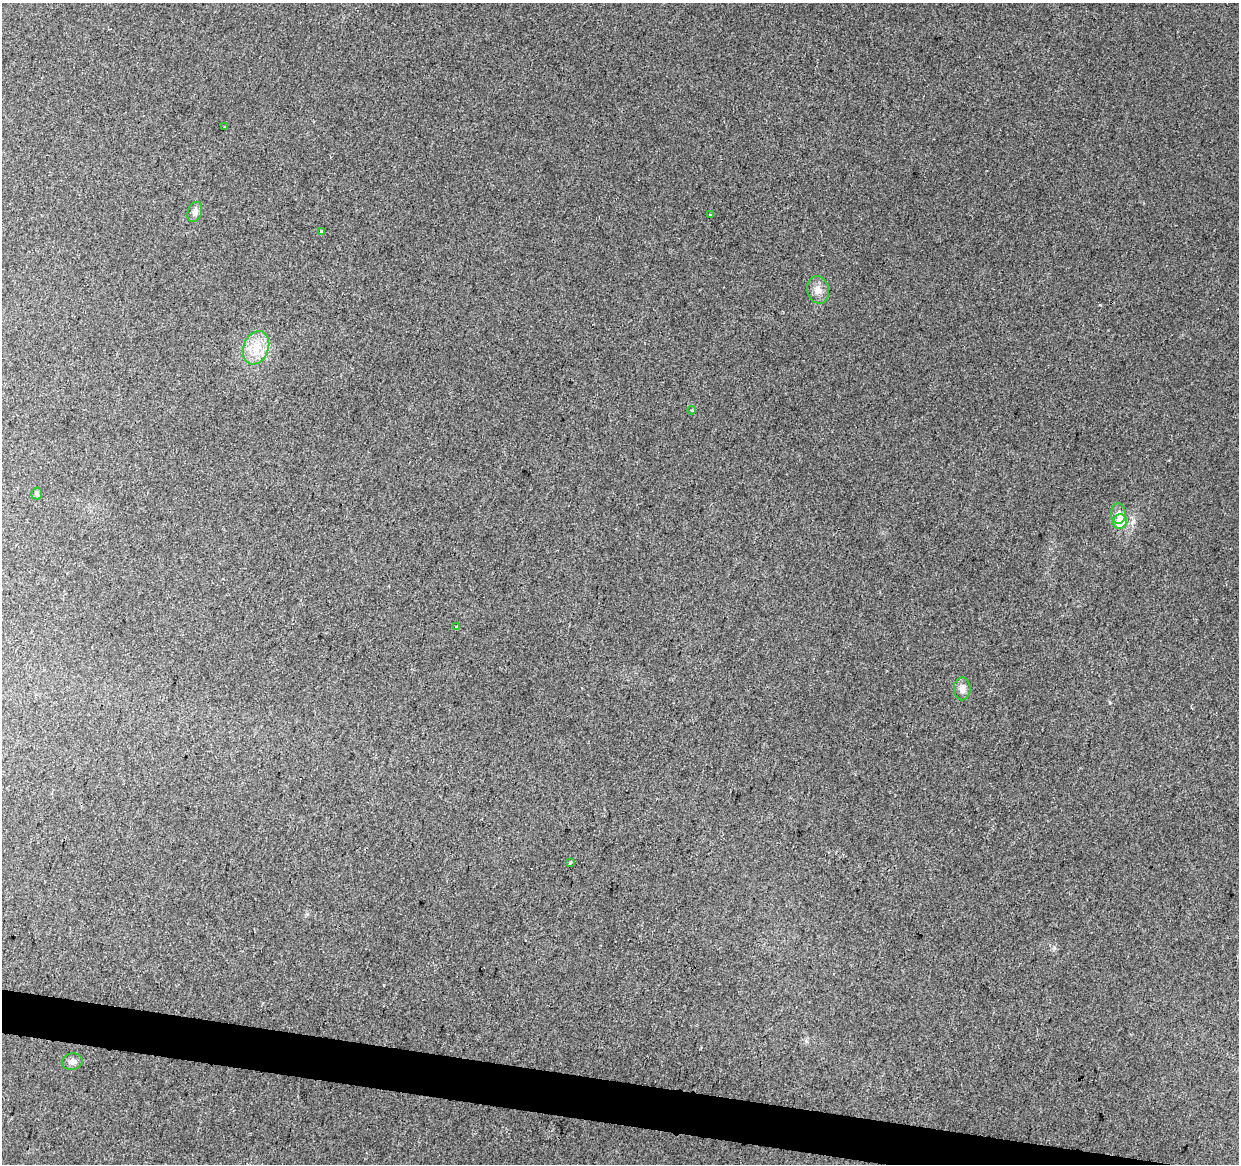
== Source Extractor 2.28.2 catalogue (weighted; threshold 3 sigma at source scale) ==
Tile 6 of 4 x 4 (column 2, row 2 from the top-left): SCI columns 1250-2486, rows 2610-3771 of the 4961 x 5162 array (HDU 1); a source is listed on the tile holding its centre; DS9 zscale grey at full resolution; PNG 1241 x 1166 px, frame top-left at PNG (2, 3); each listed source drawn as its Kron ellipse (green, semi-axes under 4 px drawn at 4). Shown black and unused: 3% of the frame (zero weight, under 2 of 3 exposures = <1% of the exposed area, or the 3 px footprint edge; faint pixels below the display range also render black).
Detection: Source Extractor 2.28.2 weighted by HDU 2 'WHT'; one run over the whole footprint, this tile lists its part. Background 0.0101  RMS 0.0057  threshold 0.0259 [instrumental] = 3 sigma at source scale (4.5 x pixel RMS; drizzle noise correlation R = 1.50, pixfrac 1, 0.0396/0.0396 arcsec/px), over >= 5 px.
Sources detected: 14; all 14 listed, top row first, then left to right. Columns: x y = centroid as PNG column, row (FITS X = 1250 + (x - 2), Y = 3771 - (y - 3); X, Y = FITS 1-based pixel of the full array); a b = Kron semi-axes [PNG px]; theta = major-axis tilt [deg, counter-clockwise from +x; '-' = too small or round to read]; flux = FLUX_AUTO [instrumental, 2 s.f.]
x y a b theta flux
224 126 3 2 - 0.93
195 212 10 7 70 2.7
710 215 3 2 - 0.65
321 231 3 3 - 2.1
818 290 14 11 -75 4.8
256 348 17 12 68 11
692 410 4 4 - 1.1
37 493 6 5 - 1.3
1118 514 10 7 -88 3.1
1120 522 7 7 - 10
457 627 4 3 - 1.9
962 689 11 8 -90 3.4
570 863 3 3 - 0.9
72 1062 10 8 10 2.5